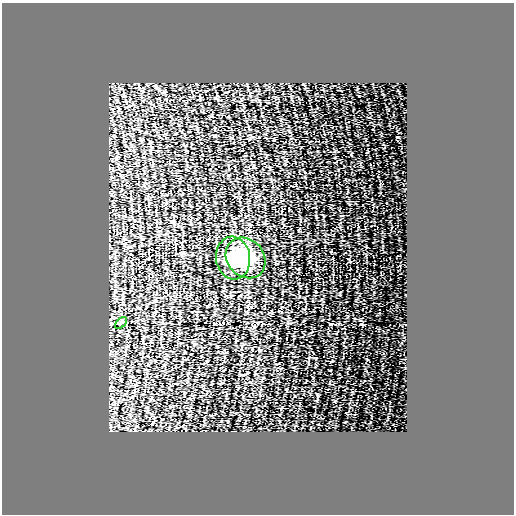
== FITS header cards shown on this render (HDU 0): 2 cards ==
NAXIS1  =                  512
NAXIS2  =                  512

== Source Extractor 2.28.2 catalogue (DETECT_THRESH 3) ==
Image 512 x 512 px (HDU 0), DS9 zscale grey, 1 PNG px = 1 image px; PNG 516 x 516 px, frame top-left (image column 1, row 512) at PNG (2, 3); each listed source drawn as its Kron ellipse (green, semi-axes under 4 px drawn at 4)
Background 0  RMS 3.5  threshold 10.4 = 3 sigma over >= 5 px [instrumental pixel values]
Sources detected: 3; all 3 listed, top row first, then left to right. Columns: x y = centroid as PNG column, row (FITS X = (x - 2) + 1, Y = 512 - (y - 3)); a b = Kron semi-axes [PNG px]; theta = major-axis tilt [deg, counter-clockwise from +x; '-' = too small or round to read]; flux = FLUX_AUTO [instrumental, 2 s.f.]
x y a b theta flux
233 258 21 17 -83 7200
246 258 22 18 -48 12000
121 323 7 4 44 490